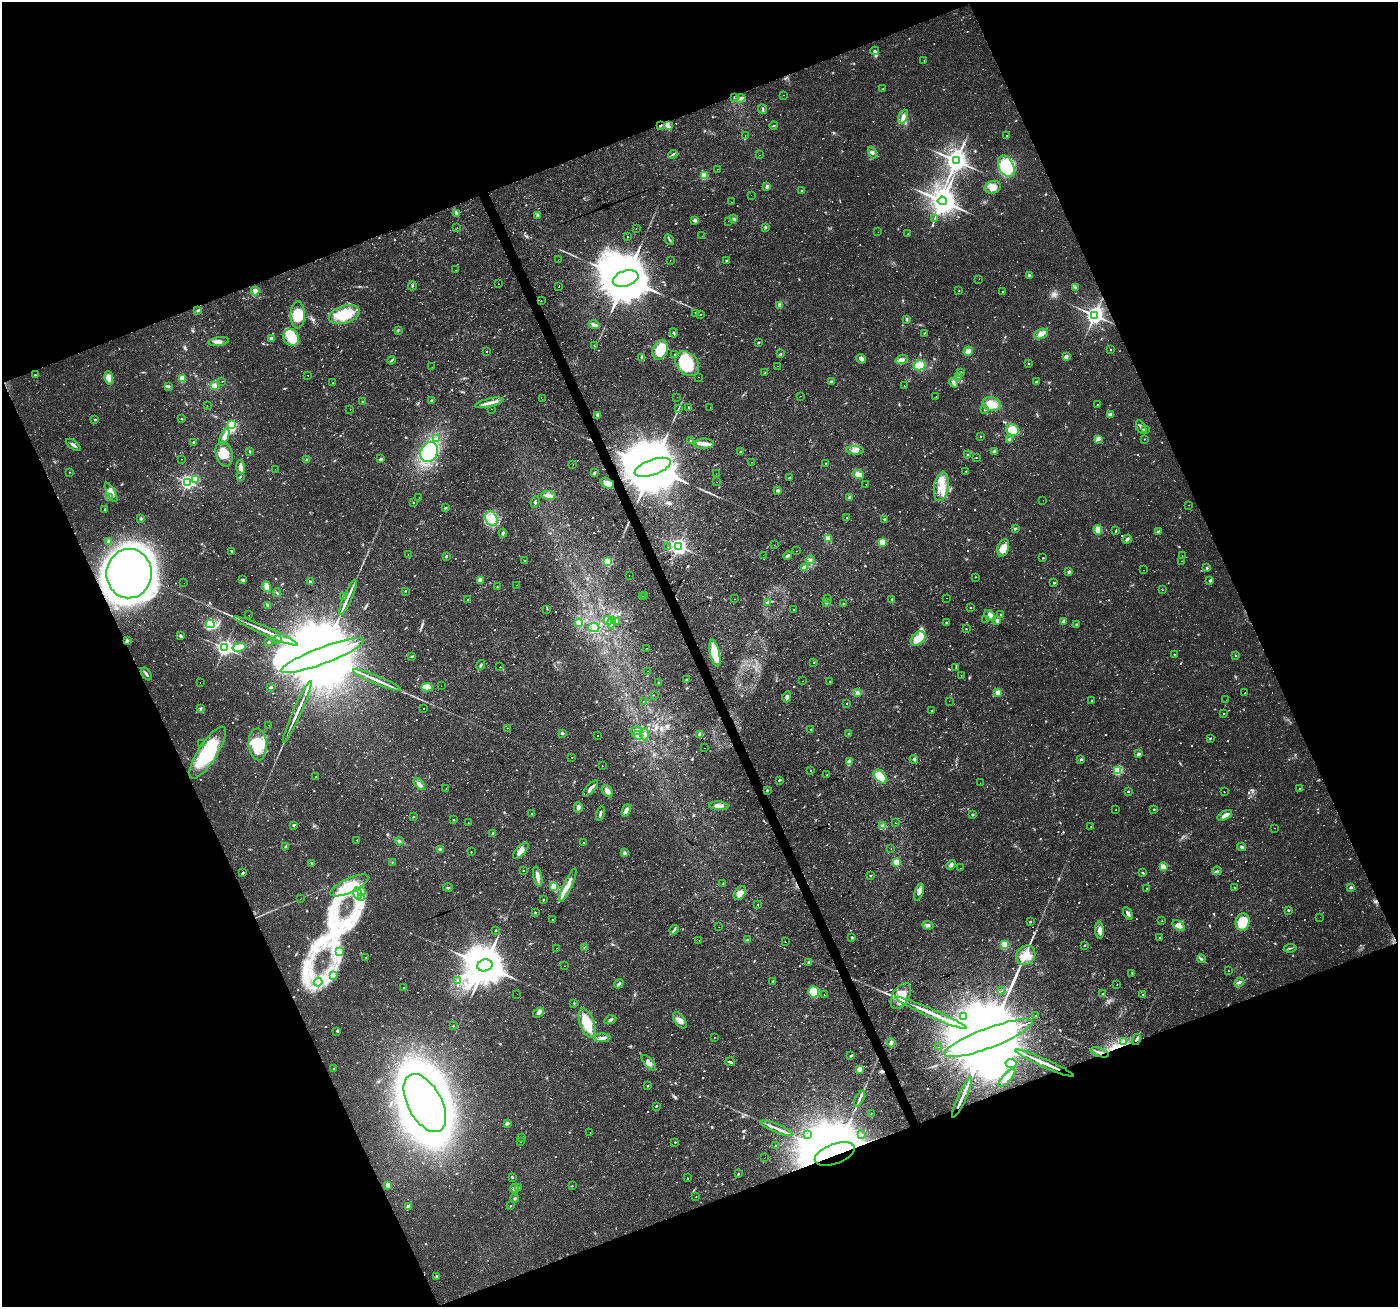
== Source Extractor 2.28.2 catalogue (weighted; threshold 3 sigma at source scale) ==
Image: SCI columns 1-5582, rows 133-5350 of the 5582 x 5430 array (HDU 1 of 3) = the unmasked area's bounding box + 8 px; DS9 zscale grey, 4 x 4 block average (1 PNG px = mean of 4 x 4 image px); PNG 1400 x 1309 px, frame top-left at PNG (2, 2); each listed source drawn as its Kron ellipse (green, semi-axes under 4 px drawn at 4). Shown black and unused: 43% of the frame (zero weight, under 2 of 3 exposures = <1% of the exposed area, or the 3 px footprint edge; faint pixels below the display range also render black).
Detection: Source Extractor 2.28.2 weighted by HDU 2 'WHT'. Background 0.0171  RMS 0.0023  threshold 0.0102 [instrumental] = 3 sigma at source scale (4.5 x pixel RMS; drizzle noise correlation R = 1.50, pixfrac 1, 0.0396/0.0396 arcsec/px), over >= 5 px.
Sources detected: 1442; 19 too faint to see at this stretch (4 x 4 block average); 6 inside a brighter object's white glare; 235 cosmic-ray / hot-pixel residue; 2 long thin detections or spike segments (spike, bleed or trail) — neither listed nor drawn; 8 coinciding with a brighter row at this scale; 52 inside a brighter listed object's ellipse — not listed separately; of the other 1120, all 500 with FLUX_AUTO >= 0.968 (the completeness limit of this list) listed and drawn (620 fainter detections not listed), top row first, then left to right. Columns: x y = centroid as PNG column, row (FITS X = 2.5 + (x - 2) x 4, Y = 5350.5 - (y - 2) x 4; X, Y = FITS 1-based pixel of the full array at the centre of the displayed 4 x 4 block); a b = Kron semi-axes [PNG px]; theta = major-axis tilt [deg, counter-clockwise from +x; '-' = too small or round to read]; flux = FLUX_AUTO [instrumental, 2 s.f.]
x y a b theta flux
875 51 4 3 - 2
924 61 2 2 - 1.1
883 89 2 2 - 1
783 95 2 2 - 1
735 97 2 2 - 6.1
741 98 5 4 - 3.9
763 109 5 2 - 1.8
903 116 7 4 66 7
774 125 4 2 - 1.5
660 126 2 2 - 3.2
668 126 4 2 - 2.5
745 135 2 2 - 1.1
1006 135 2 2 - 1.1
872 152 6 4 -68 4.6
673 154 5 2 - 1.7
760 155 2 2 - 2
956 161 3 3 - 1500
1006 166 11 7 -64 51
717 169 2 2 - 3
704 176 2 2 - 67
767 186 2 2 - 15
993 187 8 6 14 12
802 191 2 2 - 4
751 195 2 2 - 1
942 201 4 4 - 2300
731 202 2 2 - 1.8
456 213 4 3 - 2.6
538 216 3 3 - 3.1
734 219 4 3 - 2.2
934 219 4 2 - 1.3
695 220 2 2 - 14
729 221 2 2 - 5.6
457 227 2 2 - 1.9
765 227 3 3 - 1.6
636 228 2 2 - 2.4
878 232 2 2 - 1.1
908 234 2 2 - 1.9
702 236 2 2 - 2.1
628 237 2 2 - 1.4
669 240 6 2 -58 1.8
558 260 2 2 - 1.2
670 260 2 2 - 4.3
727 260 2 2 - 3.3
456 270 2 2 - 4.8
1029 275 3 3 - 2.2
626 278 13 7 17 15000
979 279 2 2 - 1.4
498 284 2 2 - 1.4
412 286 4 2 - 1.4
559 287 2 2 - 2.1
1075 288 3 2 - 0.99
255 291 4 3 - 6.4
959 291 2 2 - 1.2
1003 291 2 2 - 1.4
541 301 2 2 - 1.7
780 305 3 2 - 6.2
198 310 3 2 - 1.4
696 313 3 2 - 1.6
344 314 16 8 18 48
701 314 2 2 - 1.9
298 315 13 7 90 27
1095 315 3 3 - 820
907 319 4 2 - 1.9
594 325 5 2 - 5
398 330 3 2 - 1
674 333 4 2 - 1.6
924 333 2 2 - 1.1
1041 334 7 5 24 8.7
291 337 8 7 - 31
271 339 2 2 - 16
218 341 10 4 8 6.9
758 343 2 2 - 2.6
594 346 2 2 - 1.3
1111 349 2 2 - 1.3
660 350 10 7 66 36
968 351 5 3 - 12
487 352 2 2 - 1.6
780 354 2 2 - 5.3
675 355 2 2 - 1.4
642 357 3 3 - 1.9
1066 357 2 2 - 14
861 359 5 3 - 6
902 359 6 3 18 4.5
392 360 4 2 - 1.7
687 364 14 10 -48 74
1028 364 2 2 - 2.8
919 365 6 5 - 23
778 366 2 2 - 0.99
432 367 2 2 - 4.9
960 372 2 2 - 8
765 373 2 2 - 1.2
36 375 4 2 - 1.3
308 376 2 2 - 1.3
699 377 2 2 - 1.8
958 377 4 2 - 1.8
109 378 7 4 -82 14
182 379 4 3 - 11
222 381 2 2 - 33
831 381 4 2 - 2.1
1036 382 2 2 - 2.9
333 383 2 2 - 2
954 383 5 3 - 3.1
214 386 4 3 - 7.2
904 386 2 2 - 3.6
168 387 4 2 - 1.9
800 396 2 2 - 1.8
677 397 2 2 - 0.98
936 397 2 2 - 1.3
542 399 2 2 - 2.7
431 400 3 2 - 1.3
363 402 3 2 - 1.6
489 403 14 3 13 8.5
992 404 9 7 -17 17
207 405 2 2 - 1.4
1097 405 2 2 - 2.8
689 407 2 2 - 1.4
710 408 2 2 - 11
350 409 2 2 - 1.5
492 409 2 2 - 1.3
678 409 3 2 - 1
985 409 4 2 - 1.4
598 415 2 2 - 15
1111 415 2 2 - 0.97
95 419 2 2 - 2
182 419 2 2 - 2.2
231 425 4 2 - 79
1141 427 7 3 -59 4.3
1146 429 2 2 - 1.2
1013 430 6 5 - 18
981 436 2 2 - 1.5
224 437 9 4 68 6.9
436 439 2 2 - 1.5
1099 439 4 2 - 1.7
1144 439 2 2 - 1.3
1010 440 3 3 - 5
691 441 2 2 - 4.7
194 442 2 2 - 3.5
704 444 10 5 3 8.9
73 445 9 2 -35 4.8
855 450 9 4 -2 7.1
740 451 2 2 - 1.6
994 451 3 2 - 1.8
250 452 2 2 - 1
429 452 10 8 59 64
224 454 13 8 -75 21
968 455 3 2 - 1.1
976 457 2 2 - 1.1
182 459 2 2 - 2.4
380 459 2 2 - 11
307 460 2 2 - 4.4
752 462 2 2 - 4.1
826 463 2 2 - 2.6
573 464 2 2 - 3.7
240 467 7 3 -84 7.9
653 467 19 7 19 23000
275 469 2 2 - 2
966 471 2 2 - 1.2
70 472 2 2 - 1.1
594 473 4 2 - 1.7
716 474 2 2 - 1.4
858 474 6 4 -15 9.1
240 476 3 2 - 1.2
789 478 2 2 - 2.3
196 480 2 2 - 43
187 482 2 2 - 390
717 482 2 2 - 1.6
607 483 7 5 -23 12
866 485 2 2 - 0.99
941 486 15 7 80 24
777 490 2 2 - 10
111 492 10 4 -61 8.4
548 495 7 3 -6 8.3
109 497 4 2 - 2
419 497 2 2 - 12
849 497 4 2 - 2.1
1043 500 2 2 - 1
413 502 2 2 - 0.97
535 502 6 2 70 2.5
1189 505 2 2 - 2.8
446 508 3 2 - 1.4
105 509 3 2 - 1.3
141 518 2 2 - 9.1
847 518 2 2 - 1.6
491 519 8 6 -61 13
884 519 2 2 - 3.1
1015 529 2 2 - 5.8
1098 530 5 3 - 14
1115 531 3 2 - 1
1158 531 3 2 - 1.6
503 533 4 2 - 2.2
828 539 2 2 - 38
1127 539 5 2 - 4
109 541 2 2 - 15
882 542 2 2 - 69
774 545 2 2 - 1.8
678 546 3 3 - 550
667 547 2 2 - 2.4
1003 548 9 5 71 17
232 551 3 2 - 2.1
796 551 2 2 - 1.1
408 555 2 2 - 1.8
763 555 2 2 - 2.1
1182 555 2 2 - 5.5
446 556 3 2 - 1.5
787 556 4 2 - 2.9
1043 558 2 2 - 1.7
810 560 4 2 - 2.6
524 561 2 2 - 1.2
607 561 2 2 - 110
1181 561 2 2 - 3.3
805 568 2 2 - 32
1207 568 2 2 - 4.3
1143 570 2 2 - 1.3
1069 572 2 2 - 12
129 574 25 22 87 1300
629 575 2 2 - 1.5
976 577 2 2 - 1
242 580 4 3 - 2.2
480 580 2 2 - 33
1210 581 3 3 - 1.7
311 582 2 2 - 11
184 583 2 2 - 1.7
1054 583 2 2 - 2.9
516 585 2 2 - 2.5
267 587 5 3 - 11
497 587 2 2 - 1.3
1163 590 2 2 - 1.1
405 591 2 2 - 1.9
277 593 4 2 - 1.4
343 596 3 2 - 1.3
644 596 2 2 - 1.1
348 597 19 3 66 9.8
642 597 2 2 - 1.2
827 598 2 2 - 2.1
947 598 2 2 - 1.1
468 599 2 2 - 2.6
735 599 2 2 - 1.2
892 600 4 3 - 2
826 602 2 2 - 9.7
767 603 4 2 - 1.9
843 603 2 2 - 0.99
268 605 3 3 - 2.1
970 608 2 2 - 1.3
547 609 2 2 - 2.3
793 609 2 2 - 1.5
1001 614 2 2 - 1
249 615 2 2 - 39
990 615 6 4 -42 9.7
986 619 2 2 - 1.6
608 621 4 3 - 3.1
617 621 4 2 - 1.9
997 621 4 3 - 4.9
1063 621 2 2 - 7.9
946 622 2 2 - 2.4
579 623 4 3 - 6.7
612 623 6 2 73 2.3
210 624 4 4 - 77
1076 624 2 2 - 1
594 628 6 4 -13 7.1
966 629 2 2 - 1.2
266 631 35 2 -24 19
181 636 3 2 - 3.7
918 638 8 6 39 20
278 639 2 2 - 6.1
127 641 2 2 - 13
268 642 3 2 - 1.1
239 647 6 4 13 21
224 648 3 3 - 540
647 648 2 2 - 1.4
715 653 13 5 -77 36
1174 654 2 2 - 1
322 656 44 8 21 55000
412 656 3 2 - 1.3
1236 656 2 2 - 3.1
814 662 2 2 - 1.3
481 665 5 2 - 1.9
500 667 2 2 - 6.3
956 668 4 2 - 1.4
647 671 2 2 - 1.1
146 674 7 2 -53 2.8
961 675 2 2 - 1.2
377 680 26 2 -22 10
687 680 2 2 - 6.9
803 681 2 2 - 0.99
200 682 2 2 - 6.3
658 682 2 2 - 1
830 682 2 2 - 1.2
441 686 2 2 - 2.1
271 687 2 2 - 9.5
427 687 5 3 - 19
998 692 2 2 - 39
857 693 4 3 - 2.7
1245 693 2 2 - 1
654 695 2 2 - 1
787 697 5 3 - 4.2
1226 700 2 2 - 4.7
643 701 2 2 - 1.2
949 701 2 2 - 2.4
1092 701 2 2 - 1.6
847 703 2 2 - 1.5
201 708 3 3 - 1.8
424 708 2 2 - 1.8
932 710 2 2 - 1.4
297 712 33 2 66 14
1224 713 2 2 - 1.4
269 725 2 2 - 2.5
507 728 2 2 - 1.9
811 729 4 2 - 1.1
637 731 6 4 4 4.1
562 733 2 2 - 7.6
849 733 2 2 - 1.1
645 734 6 4 -87 4.4
700 734 2 2 - 27
638 735 5 4 - 4.6
597 736 2 2 - 1.2
1210 738 3 2 - 1.1
202 744 2 2 - 1.4
258 744 16 9 -86 31
705 748 2 2 - 1
208 753 30 9 57 90
1138 754 2 2 - 13
572 757 2 2 - 4.7
914 759 4 2 - 1.6
1081 759 2 2 - 6.2
849 762 3 2 - 2.1
602 766 2 2 - 16
1117 770 2 2 - 130
811 771 2 2 - 2.3
827 775 3 2 - 1.1
316 776 2 2 - 6.4
880 776 8 5 -49 37
779 780 3 2 - 1.5
980 783 2 2 - 1.5
419 784 7 4 -44 5.5
446 788 2 2 - 3.3
590 788 10 3 48 5
1300 789 2 2 - 3
767 790 2 2 - 1.6
607 791 7 4 -52 6.3
1128 791 2 2 - 2.5
1224 792 2 2 - 2.4
719 806 10 3 -5 6.6
578 807 5 3 - 5
1154 809 2 2 - 2.8
626 810 6 4 66 5
1115 810 2 2 - 2.4
532 813 2 2 - 1.1
600 813 7 2 75 3.1
972 814 2 2 - 5.1
1225 815 8 3 27 7.8
413 817 3 2 - 1
454 820 2 2 - 1.5
468 823 2 2 - 1.3
895 823 2 2 - 1.3
294 825 2 2 - 2.6
883 825 3 2 - 1.8
1091 827 2 2 - 1.3
1275 828 2 2 - 1.3
493 833 2 2 - 2.7
357 840 2 2 - 1.4
399 841 4 2 - 1.7
583 843 2 2 - 2.2
285 847 4 2 - 1.9
1242 847 4 3 - 2.6
891 848 2 2 - 1.4
440 850 2 2 - 16
521 851 10 4 48 8.5
471 852 2 2 - 1.3
624 853 3 3 - 2.6
392 862 2 2 - 1.3
897 862 2 2 - 67
312 864 3 2 - 3
951 865 5 4 - 4.3
1163 867 2 2 - 45
961 868 2 2 - 2.2
523 871 2 2 - 1.1
1217 871 4 2 - 1.2
243 873 2 2 - 2.3
1142 873 4 2 - 1.2
870 875 2 2 - 1.1
538 877 10 3 -78 8
723 884 2 2 - 1.2
349 885 21 7 25 30
568 885 18 4 65 13
554 887 3 3 - 8.3
1234 887 2 2 - 1.4
1351 887 2 2 - 9.2
448 888 5 2 - 1.7
1147 888 2 2 - 1.1
361 891 2 2 - 0.99
919 892 9 4 70 6.3
357 893 6 3 -78 7.2
740 893 8 5 56 10
362 897 3 3 - 3.5
300 899 2 2 - 0.99
543 900 2 2 - 2
758 905 2 2 - 1.2
1288 910 2 2 - 1.7
535 912 2 2 - 1.3
1128 913 7 3 -62 4
1320 917 2 2 - 1.2
552 920 2 2 - 1
1162 921 2 2 - 1
1030 922 2 2 - 4
1243 922 9 7 74 37
928 925 5 3 - 3.6
1179 925 7 3 -36 9
719 927 2 2 - 1.1
496 930 2 2 - 1.2
674 930 5 2 - 2.3
1100 930 8 4 -86 7.8
852 938 2 2 - 5.1
1160 938 2 2 - 2.7
699 940 2 2 - 3.5
747 940 2 2 - 4.3
785 941 2 2 - 22
1005 945 2 2 - 76
1085 945 2 2 - 2.8
585 947 3 2 - 1
557 948 2 2 - 1.4
1290 948 6 2 7 1.6
340 952 3 2 - 1.1
1026 955 10 9 - 18
366 957 2 2 - 1.1
1201 959 4 3 - 2.4
809 962 4 3 - 2.8
485 965 7 6 - 6100
565 966 2 2 - 1.1
1228 971 2 2 - 0.97
1132 973 2 2 - 0.98
333 975 2 2 - 2.6
457 981 3 2 - 1.3
773 981 2 2 - 2.1
318 982 4 2 - 1.7
1239 982 5 3 - 3.5
619 984 5 2 - 2.6
1117 985 2 2 - 1.3
404 988 2 2 - 1.6
1002 991 2 2 - 130
813 992 5 5 - 35
517 994 2 2 - 1.7
1103 994 2 2 - 1.9
1143 994 2 2 - 2.8
824 995 2 2 - 1.1
901 996 14 8 60 26
574 1003 2 2 - 1.1
539 1012 6 3 37 4.7
931 1013 39 2 -24 26
1035 1015 2 2 - 3.5
963 1017 2 2 - 1.2
610 1020 6 3 24 3.1
680 1020 9 5 -55 8.2
587 1023 15 7 -70 39
453 1026 2 2 - 1.4
337 1031 4 2 - 1.4
602 1038 8 3 4 5.1
714 1038 2 2 - 1.4
988 1038 47 10 21 78000
1136 1039 6 2 63 2.9
1123 1041 3 2 - 1.4
891 1043 4 3 - 2.9
939 1047 2 2 - 1.3
1100 1052 9 2 -20 4.8
851 1056 4 2 - 1.4
730 1062 5 2 - 2.5
649 1063 10 4 -48 6.6
1011 1063 6 4 -11 7.1
1044 1063 32 2 -24 21
334 1069 2 2 - 2.3
859 1069 2 2 - 32
1007 1078 12 4 48 8.3
648 1086 2 2 - 1.6
962 1097 22 2 66 13
860 1099 9 2 62 4.9
425 1103 32 17 -61 1700
656 1106 2 2 - 2.9
871 1113 2 2 - 1.2
507 1123 2 2 - 12
777 1128 17 2 -23 8.6
590 1133 2 2 - 1
808 1135 2 2 - 1.2
861 1135 2 2 - 1.4
521 1137 2 2 - 1
520 1142 2 2 - 4
675 1142 2 2 - 1.3
775 1145 2 2 - 1.2
835 1154 21 10 20 27000
765 1157 2 2 - 1.5
738 1174 3 2 - 1.3
512 1178 2 2 - 1.3
687 1178 2 2 - 2.7
388 1185 4 4 - 4.1
572 1186 2 2 - 1.6
519 1187 2 2 - 1.5
514 1189 4 3 - 2.6
696 1196 2 2 - 1
515 1198 4 2 - 1.7
510 1206 2 2 - 2.1
409 1207 2 2 - 22
437 1276 2 2 - 6
Overlapping masked pixels (flux is a lower limit): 9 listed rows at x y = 735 97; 660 126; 653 467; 607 483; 988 1038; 1136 1039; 1100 1052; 962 1097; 835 1154
Diffuse or blended objects may show on this block-average render without a row.